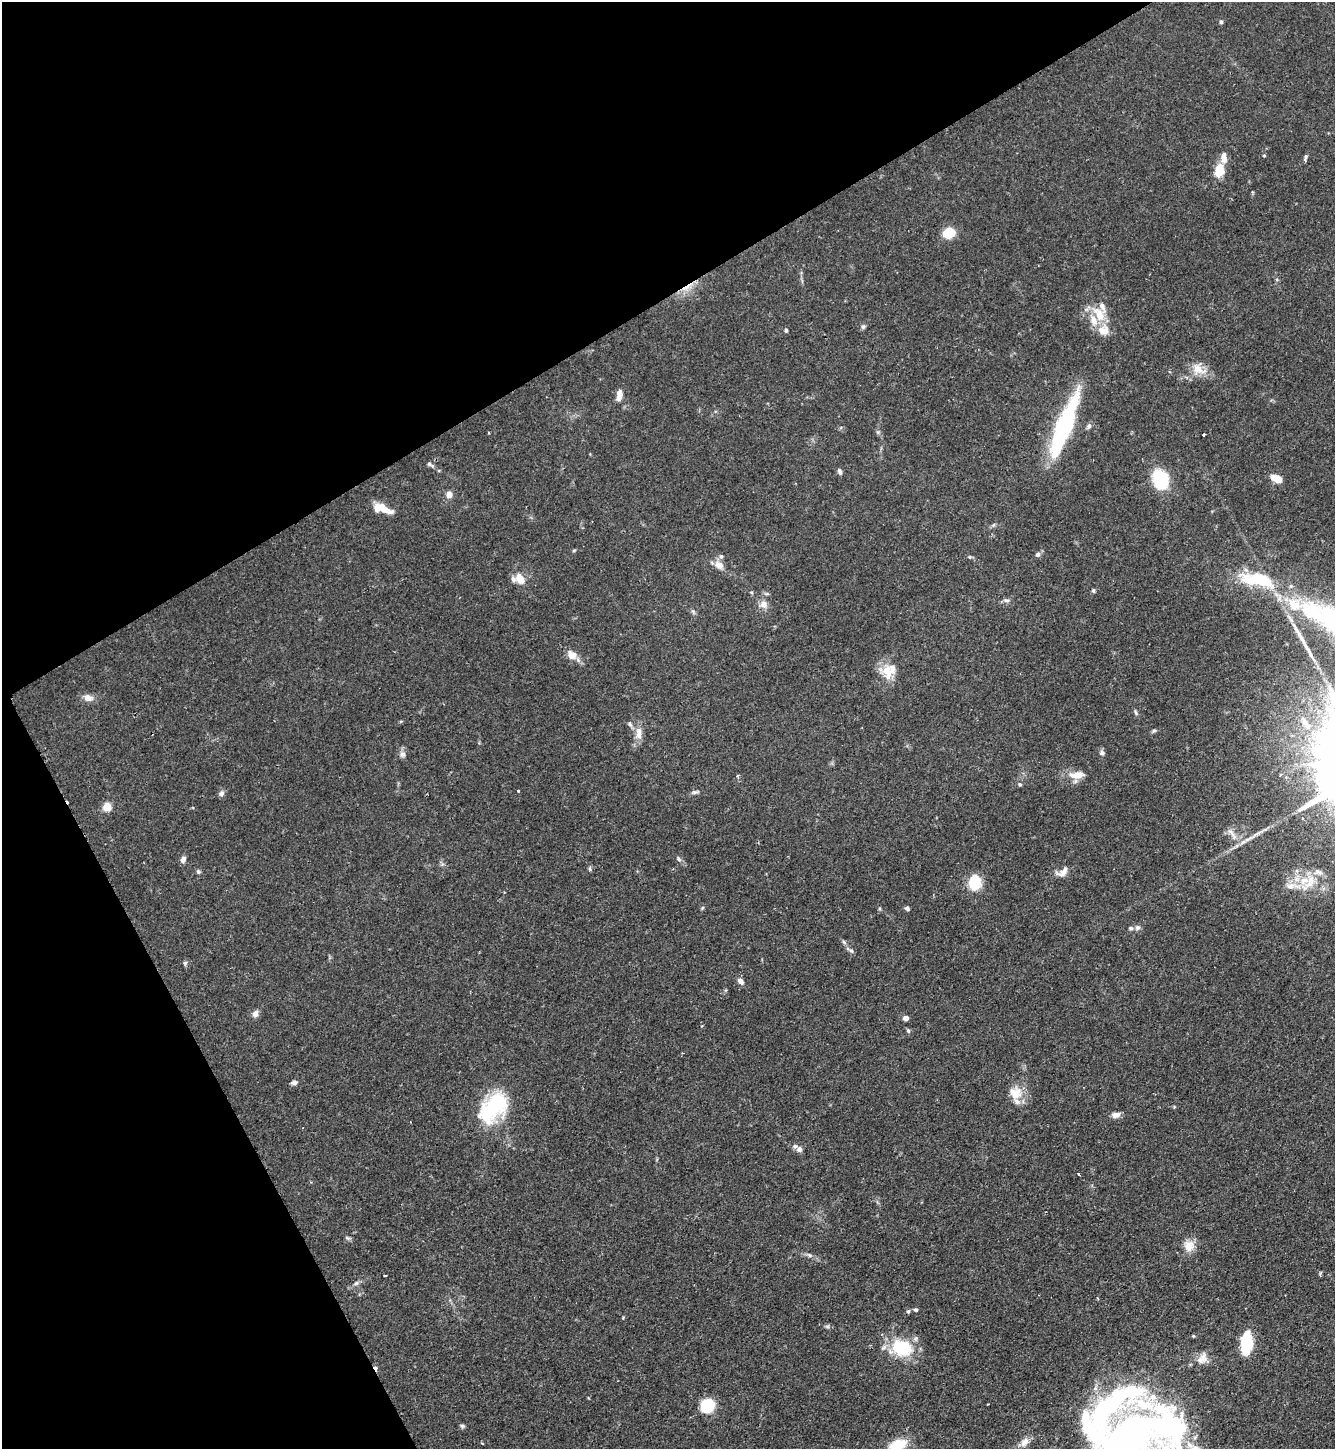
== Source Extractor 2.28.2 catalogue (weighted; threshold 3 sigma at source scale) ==
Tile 5 of 4 x 4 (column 1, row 2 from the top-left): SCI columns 156-1488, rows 2895-4341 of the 5781 x 5789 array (HDU 1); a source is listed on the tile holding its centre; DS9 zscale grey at full resolution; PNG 1337 x 1451 px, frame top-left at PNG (2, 2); no overlay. Shown black and unused: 29% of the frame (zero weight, under 2 of 3 exposures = <1% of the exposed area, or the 3 px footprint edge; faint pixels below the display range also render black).
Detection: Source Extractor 2.28.2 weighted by HDU 2 'WHT'; one run over the whole footprint, this tile lists its part. Background 0.06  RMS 0.0054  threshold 0.0242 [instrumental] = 3 sigma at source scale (4.5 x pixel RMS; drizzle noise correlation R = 1.50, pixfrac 1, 0.05/0.05 arcsec/px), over >= 5 px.
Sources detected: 114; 1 too faint to see at this stretch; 1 inside a brighter object's white glare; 3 cosmic-ray / hot-pixel residue — not listed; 17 inside a brighter listed object's ellipse — not listed separately; the other 92 listed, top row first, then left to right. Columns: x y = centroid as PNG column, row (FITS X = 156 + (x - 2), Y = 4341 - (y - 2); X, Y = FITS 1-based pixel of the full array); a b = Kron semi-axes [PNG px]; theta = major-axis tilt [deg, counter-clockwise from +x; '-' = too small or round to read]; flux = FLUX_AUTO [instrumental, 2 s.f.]
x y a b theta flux
1221 22 5 5 - 0.94
1264 155 4 4 - 0.59
1305 157 8 4 79 1.3
1224 158 15 8 -84 4.1
1219 170 13 8 80 12
949 233 11 9 12 15
687 287 21 6 33 5.9
1099 314 24 13 -57 11
863 327 6 5 - 1.1
786 330 5 4 - 0.77
1198 369 19 16 -27 8.4
619 395 12 6 82 5.6
1089 426 8 6 70 1.4
1064 427 65 13 69 74
1204 435 3 2 - 0.62
430 464 9 5 -26 1.3
840 471 7 5 -64 1.5
1160 478 14 10 -65 49
1277 478 12 6 -23 8.1
449 494 7 7 - 3.3
383 509 23 9 -19 9.2
574 550 5 4 - 0.63
1038 554 7 6 - 1.4
721 556 7 6 - 1.3
970 557 5 4 - 0.76
719 565 12 9 -37 4.4
520 579 11 8 -56 7.9
1093 590 6 5 - 0.8
1006 600 10 5 -11 1.4
764 604 10 9 - 3.8
1310 610 67 26 -25 64
693 611 6 5 - 1
572 655 13 11 -34 4.8
887 671 17 12 -68 11
88 698 11 8 -14 4.1
1135 712 8 4 -72 0.99
1304 721 14 7 -60 3.6
630 724 9 5 -61 1.5
1154 731 7 4 20 0.93
639 733 18 8 -87 5.3
1102 752 8 6 84 1.5
402 754 8 7 - 2
1077 775 21 9 6 7.2
737 776 4 3 - 0.67
1020 784 6 5 - 0.85
695 792 12 5 12 1.4
221 793 9 6 58 1.6
107 807 5 5 - 15
1303 819 5 5 - 1
1233 836 16 6 -55 3.6
1249 838 26 4 27 4.8
183 859 8 6 70 2.3
678 859 7 5 -44 1.2
590 868 6 4 73 0.81
198 872 7 5 -63 1
1062 872 16 9 32 4.2
1310 882 33 12 50 12
975 883 12 10 87 20
1290 886 14 9 12 4.9
702 908 5 4 - 0.69
907 908 6 5 - 1.2
1137 928 8 7 - 1.6
844 942 7 4 -45 1
850 950 13 5 -31 1.7
185 963 7 5 77 0.97
740 981 8 6 -51 2.7
255 1014 7 6 - 3
905 1018 6 5 - 2.5
908 1031 6 4 -64 0.94
294 1083 8 5 7 1.6
1015 1093 17 16 - 9.2
492 1107 42 26 50 42
1116 1115 10 6 6 3.2
799 1149 7 6 - 2.4
1079 1174 3 3 - 0.89
348 1238 7 4 -34 0.95
1189 1246 15 13 -85 6.3
809 1255 7 4 -44 1.1
1320 1273 7 3 77 0.63
385 1276 3 2 - 0.46
356 1283 8 5 30 1.4
1097 1298 4 2 - 0.5
915 1310 5 5 - 0.92
908 1311 5 5 - 0.9
1246 1343 24 11 85 21
901 1347 19 14 -20 33
1202 1358 18 13 53 5.4
707 1406 13 10 41 22
462 1426 6 5 - 1
1129 1436 76 52 38 250
1024 1442 13 9 50 4.1
898 1445 22 12 21 14
Overlapping masked pixels (flux is a lower limit): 1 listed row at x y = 687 287
Isophote crosses this tile's border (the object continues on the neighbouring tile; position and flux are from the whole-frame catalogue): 2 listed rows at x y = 1129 1436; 898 1445